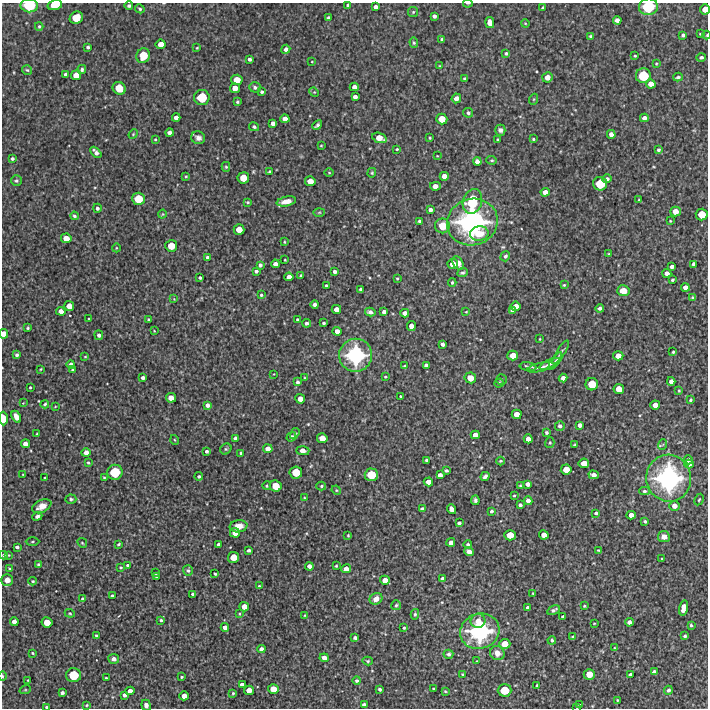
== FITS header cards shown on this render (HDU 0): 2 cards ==
NAXIS1  =                  706 /Length X axis
NAXIS2  =                  706 /Length Y axis

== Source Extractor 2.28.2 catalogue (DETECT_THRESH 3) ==
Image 706 x 706 px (HDU 0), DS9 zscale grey, 1 PNG px = 1 image px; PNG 710 x 710 px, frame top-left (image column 1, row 706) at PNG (2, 3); each listed source drawn as its Kron ellipse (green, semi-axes under 4 px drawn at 4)
Background 3370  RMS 280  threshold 850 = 3 sigma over >= 5 px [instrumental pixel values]
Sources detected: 386; all 386 listed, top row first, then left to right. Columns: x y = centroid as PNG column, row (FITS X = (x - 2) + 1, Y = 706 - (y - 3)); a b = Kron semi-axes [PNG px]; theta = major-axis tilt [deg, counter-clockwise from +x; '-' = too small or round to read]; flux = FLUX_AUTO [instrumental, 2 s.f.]
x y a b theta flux
468 3 4 2 - 1.8e+04
55 5 7 5 15 3.0e+05
348 5 4 4 - 3.9e+04
29 6 9 6 -2 5.3e+05
129 6 4 3 - 3.9e+04
376 7 4 4 - 7.3e+04
648 7 9 8 - 6.7e+05
543 8 4 3 - 4.5e+04
140 9 5 4 - 3.4e+04
705 9 5 5 - 1.9e+05
413 12 5 5 - 2.7e+04
434 16 4 3 - 5.4e+04
76 18 7 6 - 3.3e+05
328 18 4 3 - 3.6e+04
617 20 4 4 - 8.3e+04
490 22 5 4 - 1.5e+05
525 23 4 3 - 1.8e+04
39 26 4 3 - 2.6e+04
701 34 4 3 - 2.4e+04
683 35 4 3 - 4.2e+04
707 35 4 3 - 1.8e+04
590 36 4 3 - 2.3e+04
442 39 4 3 - 4.4e+04
414 43 5 4 - 2.7e+04
161 44 5 4 - 1.5e+05
88 47 3 3 - 3.7e+04
197 48 3 3 - 1.8e+04
286 49 4 4 - 7.2e+04
506 53 3 3 - 3.2e+04
143 56 7 6 - 3.6e+05
635 56 3 2 - 1.7e+04
701 57 4 4 - 3.7e+04
249 59 4 3 - 4.8e+04
312 62 3 2 - 1.5e+04
656 64 4 3 - 1.9e+04
440 66 4 3 - 1.5e+04
82 69 4 4 - 3.7e+04
27 70 5 5 - 2.6e+04
65 74 3 3 - 4.3e+04
76 75 5 5 - 1.6e+05
643 76 7 7 - 4.9e+05
547 77 5 5 - 9.8e+04
678 77 5 3 - 3.8e+04
465 79 4 3 - 4.0e+04
237 80 5 5 - 2.1e+05
651 84 5 4 - 1.3e+05
255 87 6 5 - 4.6e+04
354 87 4 4 - 9.8e+04
119 88 7 6 - 3.2e+05
235 88 5 4 - 1.5e+05
262 92 3 3 - 3.3e+04
314 92 5 4 - 2.0e+04
202 97 8 7 - 4.5e+05
355 97 4 4 - 7.3e+04
456 98 5 4 - 9.5e+04
534 99 5 3 - 2.2e+04
237 102 4 3 - 2.9e+04
468 113 5 4 - 4.6e+04
176 118 4 4 - 9.4e+04
644 118 4 4 - 8.3e+04
285 119 4 4 - 1.1e+05
442 119 6 5 - 2.2e+05
273 123 4 4 - 7.3e+04
317 125 5 3 - 4.6e+04
254 127 5 4 - 3.2e+04
500 130 5 5 - 6.6e+04
170 133 4 4 - 8.1e+04
133 134 5 4 - 2.1e+04
611 134 4 4 - 9.5e+04
198 138 7 6 - 8.0e+04
379 138 7 5 -20 1.9e+05
430 138 3 2 - 2.1e+04
155 139 3 2 - 1.8e+04
497 139 3 2 - 1.6e+04
533 139 3 3 - 2.4e+04
321 145 4 2 - 1.6e+04
397 149 3 3 - 2.1e+04
658 150 3 3 - 3.6e+04
96 152 6 4 -45 7.9e+04
437 156 3 2 - 1.2e+04
12 159 3 3 - 3.9e+04
492 160 5 4 - 2.7e+04
477 161 4 4 - 9.1e+04
226 167 5 4 - 2.4e+04
269 171 3 2 - 2.0e+04
329 173 4 3 - 1.5e+04
372 173 5 4 - 2.1e+04
186 176 4 3 - 1.8e+04
444 176 4 4 - 1.1e+05
243 178 6 5 - 2.5e+05
607 179 5 4 - 5.1e+04
16 181 5 5 - 3.2e+04
310 181 5 5 - 1.7e+05
600 184 7 7 - 4.1e+05
435 186 5 4 - 1.2e+05
545 192 4 4 - 1.1e+05
138 199 6 6 - 3.5e+05
639 200 4 2 - 1.6e+04
286 201 10 4 12 1.9e+05
472 201 13 9 73 7.6e+05
248 202 3 2 - 2.4e+04
97 208 4 4 - 4.3e+04
430 210 4 4 - 6.6e+04
319 212 6 4 1 2.4e+04
675 212 5 5 - 1.6e+05
162 214 4 3 - 1.8e+04
702 214 6 6 - 2.7e+05
74 216 4 4 - 2.8e+04
419 221 3 3 - 4.0e+04
670 221 3 2 - 1.7e+04
472 222 26 23 20 3.1e+06
442 226 7 7 - 3.0e+05
239 229 5 5 - 2.0e+05
479 234 9 7 6 2.3e+05
66 238 5 5 - 1.7e+05
284 242 3 3 - 1.5e+04
171 246 6 6 - 2.4e+05
116 248 4 3 - 1.4e+04
609 254 3 3 - 1.8e+04
505 256 5 4 - 4.3e+04
208 257 4 4 - 5.0e+04
285 260 3 2 - 1.6e+04
458 263 7 4 -57 1.6e+05
275 264 4 4 - 8.0e+04
453 264 5 5 - 1.6e+05
694 264 4 4 - 7.3e+04
260 265 4 3 - 4.1e+04
672 267 4 3 - 6.4e+04
256 271 4 3 - 4.2e+04
334 272 4 3 - 5.4e+04
462 273 5 3 - 3.8e+04
667 273 4 4 - 1.0e+05
301 276 3 3 - 3.5e+04
289 277 4 4 - 1.1e+05
200 278 3 3 - 2.9e+04
397 278 3 3 - 1.9e+04
672 280 3 3 - 2.8e+04
452 282 4 3 - 2.8e+04
564 285 4 4 - 2.1e+04
326 286 3 3 - 3.2e+04
685 287 4 4 - 9.5e+04
360 289 3 3 - 3.2e+04
623 291 6 5 - 2.1e+05
261 295 3 3 - 2.4e+04
693 298 4 3 - 3.1e+04
174 299 3 3 - 1.2e+04
315 305 4 4 - 7.1e+04
69 306 5 5 - 1.6e+05
516 306 5 4 - 1.4e+05
600 308 4 3 - 4.9e+04
336 309 5 4 - 1.1e+05
512 310 4 4 - 5.6e+04
61 311 5 4 - 1.0e+05
370 312 5 4 - 6.3e+04
384 312 4 4 - 6.4e+04
466 312 3 3 - 1.3e+04
405 313 4 4 - 8.5e+04
89 319 3 3 - 2.4e+04
149 320 4 3 - 3.8e+04
298 320 3 3 - 3.2e+04
307 323 4 3 - 4.8e+04
324 323 3 3 - 3.1e+04
411 326 5 4 - 1.3e+05
28 328 3 3 - 2.3e+04
154 331 2 2 - 1.3e+04
337 331 4 4 - 9.4e+04
4 334 5 4 - 1.4e+05
99 335 5 4 - 5.0e+04
540 339 4 2 - 1.5e+04
442 344 4 3 - 5.2e+04
561 352 13 3 58 4.1e+04
673 352 3 3 - 2.5e+04
17 355 4 3 - 4.2e+04
356 355 16 16 - 1.5e+06
513 356 5 5 - 1.7e+05
618 356 5 4 - 1.4e+05
85 357 4 3 - 1.8e+04
555 361 10 3 56 3.4e+04
71 364 4 3 - 7.0e+04
550 364 11 3 23 5.5e+04
426 365 4 4 - 5.6e+04
404 366 3 3 - 1.8e+04
528 367 8 3 -9 4.9e+04
541 367 14 3 13 5.2e+04
41 369 3 2 - 1.5e+04
72 370 3 3 - 2.1e+04
274 374 3 2 - 1.1e+04
385 377 3 2 - 1.9e+04
143 378 3 3 - 4.9e+04
305 378 3 3 - 1.6e+04
470 378 5 5 - 1.9e+05
563 378 4 4 - 8.4e+04
501 380 5 5 - 2.8e+04
671 381 4 4 - 7.8e+04
297 382 4 3 - 4.2e+04
499 383 4 4 - 3.6e+04
592 384 6 6 - 3.1e+05
30 387 3 2 - 2.0e+04
619 389 5 5 - 1.7e+05
679 391 4 3 - 1.8e+04
401 396 3 2 - 2.1e+04
171 398 5 5 - 1.5e+05
300 399 5 4 - 1.3e+05
690 400 3 3 - 2.7e+04
23 403 4 3 - 1.4e+04
45 404 4 3 - 2.5e+04
207 405 4 4 - 6.2e+04
655 405 5 4 - 1.3e+05
55 407 4 2 - 1.3e+04
517 414 5 4 - 1.5e+05
16 417 6 4 -60 1.4e+05
3 419 7 4 -89 2.3e+05
580 425 4 4 - 7.4e+04
560 426 5 5 - 5.0e+04
546 433 3 3 - 3.6e+04
37 434 3 3 - 2.4e+04
295 434 6 4 56 2.5e+04
475 435 4 4 - 1.1e+05
291 437 5 4 - 6.4e+04
235 438 4 3 - 6.3e+04
322 438 5 5 - 1.6e+05
528 439 4 4 - 1.0e+05
175 440 5 3 - 1.6e+04
550 443 5 4 - 2.5e+04
25 444 4 4 - 1.0e+05
663 444 5 3 - 1.7e+04
575 445 3 3 - 2.4e+04
226 449 6 5 - 3.0e+04
268 449 4 4 - 1.2e+05
206 451 3 3 - 3.9e+04
303 451 7 4 -1 1.2e+05
86 453 4 4 - 1.0e+05
241 453 4 3 - 3.8e+04
427 460 3 3 - 4.7e+04
688 460 4 4 - 6.3e+04
500 461 4 3 - 2.1e+04
88 463 3 3 - 2.4e+04
584 463 5 4 - 1.6e+05
689 464 4 4 - 7.5e+04
566 469 5 5 - 1.9e+05
446 471 3 3 - 3.7e+04
115 472 8 7 - 5.0e+05
296 472 6 6 - 3.1e+05
23 475 3 2 - 1.2e+04
371 475 7 6 - 3.7e+05
440 475 4 4 - 7.7e+04
594 475 5 4 - 1.1e+05
199 476 4 3 - 3.8e+04
485 476 5 3 - 5.9e+04
104 477 4 3 - 1.8e+04
45 478 3 3 - 2.6e+04
669 478 23 22 - 2.6e+06
428 482 5 4 - 1.1e+05
528 484 4 4 - 7.3e+04
267 486 4 3 - 2.1e+04
276 486 6 5 - 2.5e+05
321 486 5 4 - 2.5e+04
520 486 4 3 - 2.3e+04
336 490 5 4 - 1.8e+04
644 491 5 4 - 3.8e+04
514 496 4 3 - 2.2e+04
305 498 4 3 - 1.6e+04
71 499 5 4 - 3.4e+04
475 500 4 3 - 4.3e+04
699 500 6 4 62 2.2e+04
528 501 4 4 - 8.5e+04
520 505 4 3 - 4.7e+04
42 506 10 6 25 1.5e+05
674 506 5 5 - 1.1e+05
422 509 4 4 - 7.0e+04
451 509 5 4 - 1.1e+05
491 511 3 3 - 3.4e+04
596 513 3 3 - 3.9e+04
631 515 4 4 - 1.0e+05
37 516 5 4 - 5.1e+04
645 521 4 3 - 2.9e+04
459 523 4 4 - 4.8e+04
238 526 9 6 9 1.5e+05
235 533 5 5 - 1.4e+05
348 535 4 3 - 1.8e+04
510 535 6 5 - 2.2e+05
544 535 5 4 - 1.3e+05
664 537 6 5 - 1.2e+05
32 542 7 3 1 2.6e+04
451 542 4 4 - 8.4e+04
82 543 5 4 - 2.3e+04
118 544 4 2 - 2.2e+04
219 545 4 4 - 7.9e+04
468 545 4 4 - 4.4e+04
17 547 4 3 - 4.7e+04
249 550 4 3 - 4.6e+04
598 550 4 3 - 1.8e+04
469 552 5 4 - 7.6e+04
3 555 4 3 - 2.5e+04
8 555 4 3 - 1.8e+04
233 557 5 5 - 2.2e+05
662 559 3 2 - 1.9e+04
39 565 4 3 - 4.2e+04
127 565 3 3 - 2.3e+04
309 566 4 4 - 7.9e+04
336 566 3 3 - 2.0e+04
121 567 3 3 - 2.2e+04
9 569 4 3 - 2.1e+04
346 569 5 4 - 1.2e+05
188 570 5 5 - 3.7e+04
156 573 4 3 - 2.6e+04
215 574 3 3 - 2.7e+04
156 577 3 2 - 2.0e+04
442 579 4 3 - 4.7e+04
7 580 6 5 - 1.3e+05
385 580 5 4 - 1.4e+05
33 581 4 3 - 2.3e+04
259 586 3 3 - 2.1e+04
533 593 3 3 - 2.0e+04
193 594 4 3 - 4.7e+04
112 596 4 3 - 3.9e+04
82 599 3 3 - 2.2e+04
376 599 6 5 - 1.2e+05
396 605 5 4 - 2.8e+04
584 606 3 3 - 1.9e+04
244 607 5 4 - 1.4e+05
528 608 4 3 - 6.0e+04
683 608 8 4 76 1.8e+05
554 610 7 3 28 5.1e+04
70 613 5 4 - 2.1e+04
239 614 4 3 - 2.0e+04
415 614 5 4 - 2.7e+04
305 615 4 4 - 1.8e+04
563 617 4 3 - 4.7e+04
161 620 3 3 - 3.1e+04
478 621 7 7 - 1.3e+05
14 622 4 4 - 9.9e+04
47 622 5 5 - 2.0e+05
629 622 4 4 - 7.6e+04
594 623 3 2 - 1.3e+04
691 625 4 4 - 2.6e+04
225 627 4 4 - 9.0e+04
404 628 4 3 - 2.6e+04
480 631 20 17 20 1.8e+06
96 636 3 2 - 2.1e+04
685 636 4 3 - 2.8e+04
573 637 3 3 - 2.5e+04
355 638 4 3 - 4.1e+04
552 640 4 4 - 3.1e+04
505 644 5 5 - 2.1e+05
614 648 3 2 - 1.5e+04
261 649 4 4 - 7.2e+04
33 653 3 2 - 1.9e+04
497 653 7 7 - 1.4e+05
448 654 5 4 - 4.2e+04
324 658 4 4 - 1.0e+05
114 659 5 5 - 7.0e+04
368 661 5 4 - 2.7e+04
477 661 3 3 - 1.3e+04
654 672 4 4 - 7.9e+04
462 674 3 2 - 2.0e+04
589 674 5 5 - 2.2e+05
630 674 4 3 - 4.9e+04
73 675 7 7 - 4.4e+05
2 676 4 3 - 1.9e+04
182 677 3 2 - 2.1e+04
106 678 3 3 - 2.1e+04
28 680 3 2 - 1.5e+04
357 681 4 4 - 3.8e+04
242 685 4 3 - 6.9e+04
537 686 3 2 - 2.3e+04
273 689 5 5 - 1.9e+05
380 689 3 3 - 4.0e+04
434 689 3 3 - 2.4e+04
25 690 6 3 18 2.2e+04
249 690 5 4 - 1.4e+05
505 690 7 6 - 3.4e+05
668 690 4 4 - 4.8e+04
130 691 4 4 - 1.0e+05
445 691 4 3 - 1.9e+04
62 693 4 3 - 4.6e+04
233 693 4 4 - 2.5e+04
124 695 4 3 - 5.0e+04
184 696 5 4 - 1.2e+05
618 700 3 2 - 1.9e+04
87 705 3 3 - 1.7e+04
146 705 5 4 - 6.4e+04
364 705 4 4 - 5.6e+04
579 705 3 2 - 1.3e+04
46 707 3 3 - 2.8e+04
577 707 3 3 - 1.8e+04
At the frame edge (FLAGS 8, measured only in part): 14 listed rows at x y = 468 3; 55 5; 348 5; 29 6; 648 7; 705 9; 707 35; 4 334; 3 419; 3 555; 2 676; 146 705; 46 707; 577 707

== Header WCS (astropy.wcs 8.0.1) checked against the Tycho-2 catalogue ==
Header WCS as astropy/WCSLIB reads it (CRVAL/CRPIX/CD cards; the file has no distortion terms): RA---TAN/DEC--TAN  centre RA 00:32:32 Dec +25:46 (8.13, +25.76 deg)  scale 1.7 arcsec/px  FOV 20.0' x 20.0'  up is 0 deg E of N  parity normal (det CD < 0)
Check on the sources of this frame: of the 60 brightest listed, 6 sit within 2.6 arcsec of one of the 7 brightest Tycho-2 stars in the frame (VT <= 12.67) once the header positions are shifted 0.72 arcsec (0.42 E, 0.59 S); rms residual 1.57 arcsec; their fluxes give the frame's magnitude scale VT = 25.79 - 2.5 log10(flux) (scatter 0.28 mag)
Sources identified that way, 6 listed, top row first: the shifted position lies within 2.6 arcsec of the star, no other Tycho-2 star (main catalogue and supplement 1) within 5.2 arcsec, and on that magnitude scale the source's flux lands within +1.5 / -3 mag of the star's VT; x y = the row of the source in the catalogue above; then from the Tycho-2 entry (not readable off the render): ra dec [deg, ICRS J2000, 3 dp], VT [Tycho-2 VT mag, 2 dp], TYC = Tycho-2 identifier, HIP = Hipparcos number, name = IAU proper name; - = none
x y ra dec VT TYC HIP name
648 7 7.979 +25.928 11.41 1734-1108-1 - -
643 76 7.982 +25.894 11.81 1734-126-1 - -
202 97 8.213 +25.884 12.67 1734-722-1 - -
356 355 8.133 +25.763 10.04 1734-612-1 - -
669 478 7.969 +25.704 9.39 1734-406-1 - -
480 631 8.068 +25.632 9.97 1734-1553-1 - -